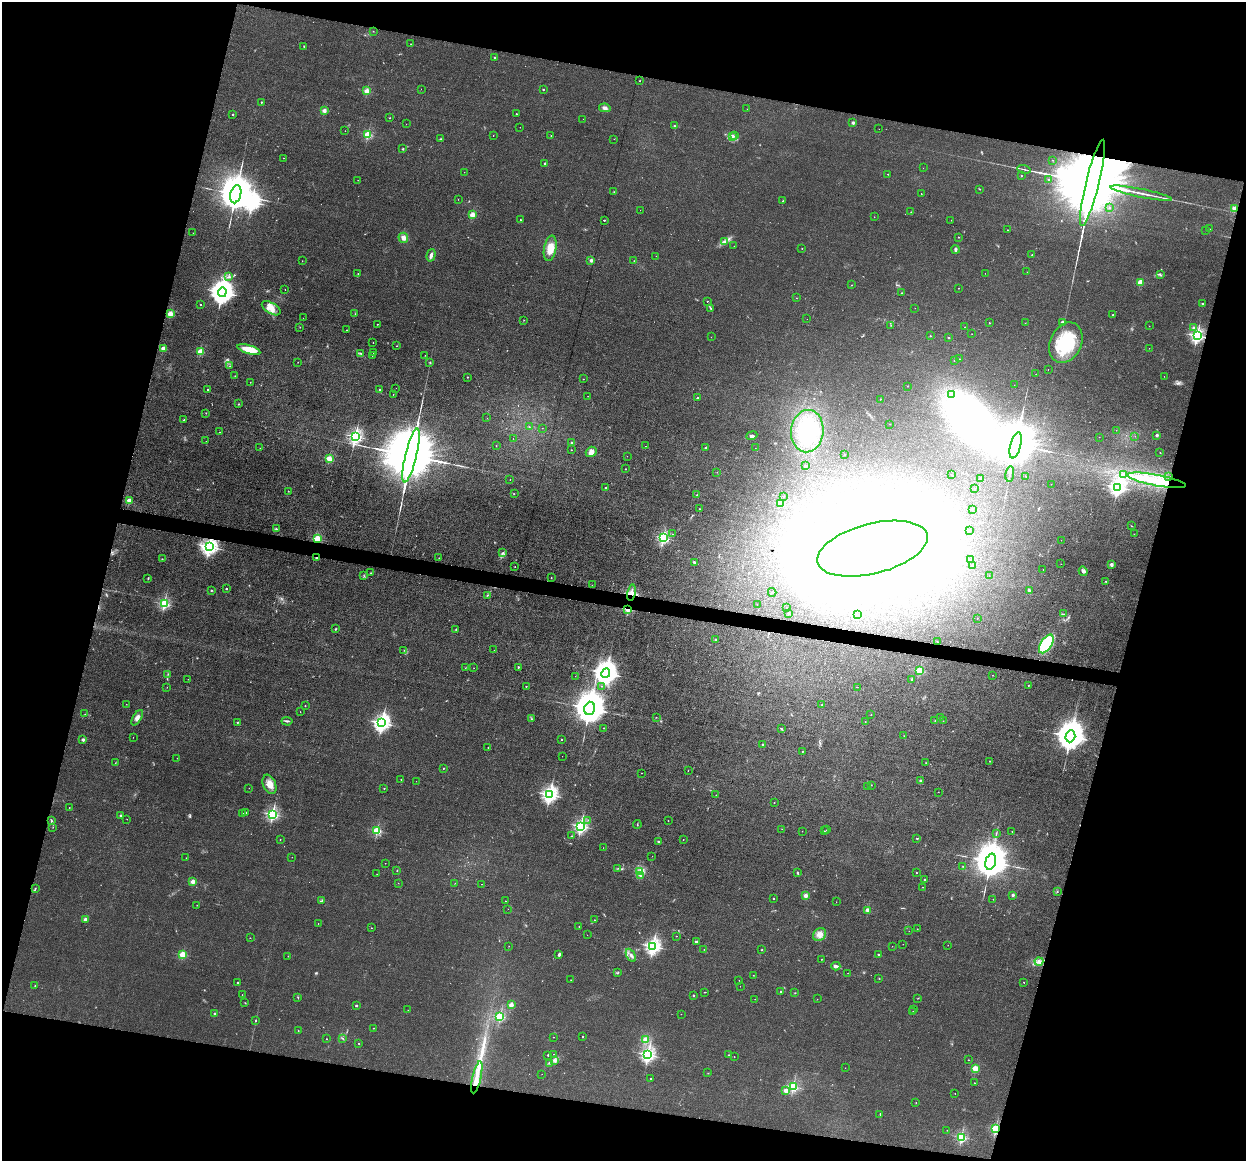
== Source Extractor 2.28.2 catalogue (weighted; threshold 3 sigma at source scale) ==
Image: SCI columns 1-4975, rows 243-4878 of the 4975 x 5000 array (HDU 1 of 3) = the unmasked area's bounding box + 8 px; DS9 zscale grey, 4 x 4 block average (1 PNG px = mean of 4 x 4 image px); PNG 1248 x 1163 px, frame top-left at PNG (2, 2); each listed source drawn as its Kron ellipse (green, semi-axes under 4 px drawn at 4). Shown black and unused: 29% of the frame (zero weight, under 3 of 4 exposures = <1% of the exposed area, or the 3 px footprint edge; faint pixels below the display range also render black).
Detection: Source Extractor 2.28.2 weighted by HDU 2 'WHT'. Background 0.046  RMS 0.0054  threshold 0.0245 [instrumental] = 3 sigma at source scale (4.5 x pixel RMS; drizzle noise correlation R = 1.50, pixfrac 1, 0.05/0.05 arcsec/px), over >= 5 px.
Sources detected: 520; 15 too faint to see at this stretch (4 x 4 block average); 21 inside a brighter object's white glare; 4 cosmic-ray / hot-pixel residue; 5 long thin detections or spike segments (spike, bleed or trail) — neither listed nor drawn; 2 coinciding with a brighter row at this scale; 18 inside a brighter listed object's ellipse — not listed separately; the other 455 listed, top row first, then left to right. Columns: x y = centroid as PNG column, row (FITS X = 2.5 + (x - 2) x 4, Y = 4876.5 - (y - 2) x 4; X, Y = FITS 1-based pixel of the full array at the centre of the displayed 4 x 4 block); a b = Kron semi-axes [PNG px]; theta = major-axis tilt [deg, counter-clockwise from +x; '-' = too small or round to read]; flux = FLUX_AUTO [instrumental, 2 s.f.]
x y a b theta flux
373 31 2 2 - 1.5
411 44 2 2 - 0.82
304 46 2 2 - 1.9
495 57 2 2 - 8.8
640 81 2 2 - 2.1
421 89 2 2 - 1.2
543 90 2 2 - 7.5
367 91 2 2 - 120
261 102 2 2 - 6.1
605 108 6 3 -8 11
747 109 2 2 - 0.52
324 111 2 2 - 69
233 114 2 2 - 7.8
516 114 2 2 - 4.4
390 118 2 2 - 1.2
583 119 2 2 - 0.56
853 123 2 2 - 34
406 124 2 2 - 0.57
674 126 2 2 - 6.2
520 127 2 2 - 0.57
879 129 2 2 - 0.49
345 131 2 2 - 0.77
368 134 2 2 - 260
493 135 2 2 - 1.4
551 136 2 2 - 1.7
735 136 3 2 - 3
732 137 3 2 - 5.3
441 139 3 2 - 1.7
614 139 2 2 - 0.67
403 149 2 2 - 8.2
283 158 2 2 - 0.83
1053 160 2 2 - 2.5
545 163 2 2 - 4.9
923 168 2 2 - 0.44
1024 169 7 2 -13 3.8
464 172 2 2 - 0.78
888 174 2 2 - 2.7
1021 176 2 2 - 3.7
1048 179 2 2 - 1.5
358 180 2 2 - 0.83
1092 183 44 6 76 150000
980 189 2 2 - 0.9
614 192 2 2 - 1.2
1141 193 31 2 -11 27
236 194 9 5 76 18000
921 194 2 2 - 2.2
458 199 2 2 - 0.73
783 201 2 2 - 1.5
1109 208 2 2 - 3.6
1234 208 2 2 - 88
640 210 2 2 - 0.48
911 212 3 2 - 1.1
472 215 2 2 - 120
874 217 2 2 - 0.91
520 220 2 2 - 2.3
604 220 2 2 - 3
951 220 2 2 - 0.68
1209 229 2 2 - 1.8
1007 230 2 2 - 1.5
1206 230 2 2 - 0.64
193 233 2 2 - 0.57
958 237 2 2 - 2.3
403 238 5 5 - 15
724 242 2 2 - 3.3
734 246 2 2 - 0.56
550 248 13 6 80 45
802 248 2 2 - 1.1
956 249 4 3 - 6
431 255 6 2 74 12
1032 255 2 2 - 2.1
656 256 2 2 - 0.53
591 260 2 2 - 41
302 261 2 2 - 1.2
634 261 2 2 - 1.1
1027 272 2 2 - 0.58
358 273 2 2 - 1.1
985 273 2 2 - 0.71
1160 275 3 2 - 3.3
229 277 3 2 - 4.5
1140 282 2 2 - 120
852 285 2 2 - 0.84
958 288 2 2 - 1.1
285 290 2 2 - 1.4
222 292 5 4 - 4300
902 293 2 2 - 1.3
796 298 2 2 - 0.77
707 301 2 2 - 2.8
1203 303 2 2 - 5.8
200 304 2 2 - 4
271 308 10 5 -31 30
710 308 4 2 - 3.4
915 308 2 2 - 0.52
170 314 2 2 - 140
355 314 2 2 - 1.3
1113 315 2 2 - 8.4
303 318 2 2 - 0.76
807 319 2 2 - 0.53
524 320 2 2 - 1
1062 322 2 2 - 21
989 323 2 2 - 1.8
1025 323 2 2 - 0.78
377 324 2 2 - 2.3
891 325 2 2 - 1.2
1149 326 2 2 - 1
300 327 2 2 - 1.7
965 327 2 2 - 1.4
1194 328 2 2 - 15
346 330 2 2 - 1.1
972 334 2 2 - 0.8
930 336 2 2 - 1.8
1197 336 2 2 - 840
711 337 2 2 - 0.58
948 337 2 2 - 2.7
373 343 2 2 - 1.1
1066 343 21 15 64 160
397 346 2 2 - 1.2
163 348 2 2 - 66
1149 348 2 2 - 0.56
249 350 12 4 -17 65
200 352 2 2 - 170
361 353 3 2 - 2.7
374 353 2 2 - 2.2
372 355 2 2 - 1.9
425 355 2 2 - 0.64
960 359 2 2 - 1.3
954 360 2 2 - 2.4
298 362 2 2 - 0.86
430 362 3 2 - 1.9
230 366 2 2 - 1.2
1048 370 2 2 - 0.7
1036 374 2 2 - 0.62
235 376 2 2 - 2.4
1164 376 2 2 - 0.56
467 377 2 2 - 2.9
583 379 2 2 - 1.3
250 382 2 2 - 0.91
1014 385 2 2 - 0.39
907 386 2 2 - 0.59
396 388 2 2 - 0.7
208 390 2 2 - 3
380 390 2 2 - 15
393 394 2 2 - 1.8
951 395 2 2 - 2.1
588 396 2 2 - 0.85
698 398 2 2 - 13
880 399 2 2 - 2
238 404 2 2 - 3.2
206 413 2 2 - 1.2
487 418 2 2 - 0.56
184 420 3 2 - 2.3
890 424 2 2 - 0.78
529 427 2 2 - 1.1
542 428 2 2 - 1
1116 430 2 2 - 0.67
807 431 21 16 85 180
220 432 2 2 - 0.76
1157 435 2 2 - 25
355 436 2 2 - 880
752 436 6 3 21 8.3
1135 436 2 2 - 0.99
1099 437 2 2 - 0.72
513 438 2 2 - 0.53
206 441 2 2 - 1.2
572 443 2 2 - 27
1016 445 13 5 75 32000
496 446 2 2 - 1.5
646 446 2 2 - 0.67
706 447 3 2 - 3.3
260 448 2 2 - 1.3
755 448 2 2 - 0.57
571 450 2 2 - 1
591 452 5 5 - 20
1160 453 2 2 - 0.98
845 454 2 2 - 2.1
411 455 28 5 77 76000
627 456 2 2 - 0.71
329 458 2 2 - 140
805 466 2 2 - 5.8
625 469 2 2 - 2.2
717 472 2 2 - 1.1
1010 474 8 2 83 6.8
952 475 2 2 - 1.2
1123 475 3 3 - 4.8
1026 476 2 2 - 1
1169 477 2 2 - 2.5
981 479 2 2 - 33
510 480 2 2 - 0.92
1157 480 30 5 -11 160
1051 484 2 2 - 0.93
605 487 2 2 - 3.8
1118 487 3 2 - 1200
975 489 2 2 - 3.9
288 491 2 2 - 1.4
514 494 2 2 - 1.1
697 495 2 2 - 2.9
783 497 2 2 - 1.6
129 500 2 2 - 60
780 503 2 2 - 110
699 509 2 2 - 4
972 510 2 2 - 1.9
1132 526 2 2 - 1.2
276 529 3 3 - 3.7
970 530 2 2 - 0.64
673 534 2 2 - 1
1134 534 2 2 - 0.83
663 538 2 2 - 560
317 539 2 2 - 260
1061 540 2 2 - 0.37
209 547 3 2 - 1500
872 549 57 25 14 9300
503 553 3 2 - 4.7
316 558 2 2 - 13
439 558 2 2 - 1.5
162 559 2 2 - 1.5
970 560 2 2 - 0.64
694 562 2 2 - 17
1061 564 2 2 - 0.66
1111 564 2 2 - 36
972 565 2 2 - 3.6
515 567 2 2 - 1.6
1043 569 2 2 - 1.2
1083 571 5 4 - 7.1
371 573 2 2 - 1.2
364 576 2 2 - 1.3
989 576 2 2 - 0.65
551 577 2 2 - 1.2
148 578 3 2 - 2.2
1106 581 2 2 - 1.4
592 585 2 2 - 1.2
226 589 2 2 - 9.6
211 590 2 2 - 7
1029 591 3 2 - 5.5
631 592 8 2 80 12
772 592 4 2 - 3
488 595 2 2 - 1
164 604 2 2 - 450
757 604 2 2 - 0.6
787 607 2 2 - 0.81
628 610 3 3 - 6.4
789 614 2 2 - 11
858 614 2 2 - 0.98
1064 614 3 2 - 2.6
977 618 2 2 - 0.81
335 629 2 2 - 7.6
455 629 2 2 - 1.1
716 640 2 2 - 10
937 641 2 2 - 1.4
1046 644 10 5 57 170
404 650 2 2 - 1.2
494 650 2 2 - 0.49
518 667 2 2 - 7.7
465 668 2 2 - 0.87
474 668 2 2 - 0.79
920 671 2 2 - 200
606 673 5 4 - 3600
168 674 2 2 - 1.3
993 675 2 2 - 0.95
575 676 2 2 - 0.45
188 679 2 2 - 0.88
911 679 3 2 - 2.3
1028 685 2 2 - 1.7
526 686 2 2 - 3.8
602 686 2 2 - 1.1
167 687 2 2 - 0.8
857 687 2 2 - 0.79
126 704 2 2 - 0.74
822 705 2 2 - 1.6
305 706 2 2 - 4
590 708 7 5 73 12000
300 712 2 2 - 1.3
85 714 2 2 - 1.3
871 715 2 2 - 0.75
656 717 2 2 - 1.3
137 718 8 4 59 16
940 718 2 2 - 1.1
531 719 2 2 - 1.7
935 720 3 2 - 1.3
287 721 5 2 - 4.7
943 721 2 2 - 1.1
237 722 2 2 - 7.5
865 722 2 2 - 1.5
382 723 3 3 - 1500
604 728 2 2 - 2
782 729 4 2 - 3.4
904 736 2 2 - 0.7
1070 736 6 5 - 8400
133 737 2 2 - 0.74
83 740 2 2 - 35
562 740 2 2 - 3
762 744 2 2 - 3.4
488 747 2 2 - 1.2
802 751 2 2 - 2.3
562 756 2 2 - 0.43
177 758 2 2 - 0.82
990 761 2 2 - 1.7
115 763 2 2 - 1.3
926 763 2 2 - 0.86
443 768 2 2 - 3
688 770 2 2 - 1.1
642 773 2 2 - 0.83
401 779 2 2 - 1.9
416 781 2 2 - 0.73
920 781 2 2 - 9.7
269 784 10 6 -68 28
871 785 2 2 - 1.3
867 786 2 2 - 0.61
249 788 2 2 - 0.57
384 788 2 2 - 1.2
938 792 2 2 - 0.68
550 795 3 2 - 1300
716 795 2 2 - 0.86
774 803 2 2 - 3.5
69 807 2 2 - 2.4
246 812 2 2 - 2
243 813 2 2 - 1.3
272 814 2 2 - 610
121 815 3 2 - 2.2
127 819 2 2 - 0.63
588 820 2 2 - 0.76
51 821 4 2 - 4
668 821 2 2 - 1.6
637 824 4 2 - 2.1
581 826 2 2 - 870
53 827 2 2 - 0.77
782 829 2 2 - 0.56
377 830 2 2 - 320
826 830 2 2 - 1.2
802 831 2 2 - 0.72
824 831 2 2 - 0.83
1012 832 2 2 - 1
996 833 2 2 - 1.2
571 836 2 2 - 1.8
683 839 2 2 - 0.88
917 839 2 2 - 7.3
280 840 2 2 - 0.94
658 841 2 2 - 15
603 848 2 2 - 0.54
652 856 2 2 - 0.54
292 857 2 2 - 0.69
186 858 2 2 - 0.67
991 862 8 5 74 17000
385 863 2 2 - 0.69
963 866 2 2 - 0.81
618 868 2 2 - 1.7
397 871 2 2 - 1.5
640 871 3 3 - 7.5
798 873 3 2 - 3
916 873 2 2 - 2.3
377 874 2 2 - 0.53
641 876 2 2 - 2.5
925 880 2 2 - 17
193 882 2 2 - 84
398 883 2 2 - 0.55
454 883 2 2 - 0.67
482 884 2 2 - 0.64
923 887 2 2 - 1.6
35 888 2 2 - 2.3
1057 892 2 2 - 1.2
1013 895 2 2 - 27
805 896 2 2 - 74
773 898 2 2 - 3.2
993 899 2 2 - 0.89
322 901 2 2 - 1.4
505 901 2 2 - 2.6
836 902 2 2 - 0.78
197 905 2 2 - 0.99
508 909 2 2 - 0.51
868 910 2 2 - 57
85 919 2 2 - 35
594 920 2 2 - 1
318 924 2 2 - 0.89
579 926 2 2 - 1.3
371 928 2 2 - 3
917 929 2 2 - 0.73
909 931 2 2 - 0.62
587 935 2 2 - 0.54
819 935 7 6 - 19
676 936 2 2 - 2.6
250 938 2 2 - 1
696 942 2 2 - 7
903 944 2 2 - 0.71
948 945 2 2 - 0.98
509 946 2 2 - 0.58
653 946 3 2 - 1100
892 946 2 2 - 0.5
704 949 2 2 - 0.7
762 950 2 2 - 1.8
183 954 2 2 - 180
559 954 3 2 - 6.8
878 954 2 2 - 7.5
631 955 7 3 -60 9.1
288 956 2 2 - 1.2
822 959 2 2 - 1.2
1039 962 4 3 - 8.9
836 966 4 3 - 11
617 973 2 2 - 1.4
848 973 2 2 - 0.65
753 975 2 2 - 1
879 978 2 2 - 1.3
571 980 2 2 - 1.2
739 980 2 2 - 1.2
238 982 2 2 - 2.5
1024 982 2 2 - 1.9
35 986 2 2 - 0.95
740 986 2 2 - 1
704 992 2 2 - 1.3
781 992 2 2 - 1.9
795 993 2 2 - 1.4
242 995 2 2 - 0.61
693 996 2 2 - 11
298 998 3 2 - 2.3
917 998 2 2 - 0.85
755 999 2 2 - 0.7
817 999 2 2 - 0.6
245 1003 2 2 - 1.5
511 1005 2 2 - 79
356 1006 2 2 - 11
408 1010 2 2 - 0.45
914 1010 2 2 - 0.5
913 1011 2 2 - 0.94
215 1014 2 2 - 25
681 1014 2 2 - 0.65
500 1016 2 2 - 340
255 1021 2 2 - 3.4
373 1028 2 2 - 1.4
298 1031 3 2 - 1.3
554 1037 2 2 - 1.3
583 1037 2 2 - 3.6
343 1038 2 2 - 1.3
327 1039 2 2 - 1.8
645 1040 2 2 - 26
359 1043 2 2 - 3
553 1054 2 2 - 0.7
548 1055 2 2 - 8.5
648 1055 2 2 - 920
729 1055 2 2 - 1.3
734 1057 2 2 - 1.5
554 1060 3 2 - 5.3
968 1060 2 2 - 0.81
549 1063 2 2 - 2.2
845 1068 2 2 - 0.51
975 1068 2 2 - 160
708 1073 2 2 - 0.85
542 1074 2 2 - 0.41
477 1077 16 2 77 61
651 1079 2 2 - 3.1
974 1083 2 2 - 1.2
793 1087 2 2 - 380
786 1091 2 2 - 65
955 1094 2 2 - 0.8
916 1103 2 2 - 1.4
880 1114 3 2 - 1.5
996 1129 2 2 - 430
947 1130 2 2 - 0.81
961 1137 2 2 - 400
Overlapping masked pixels (flux is a lower limit): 10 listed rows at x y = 1092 183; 1169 477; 1157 480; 317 539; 209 547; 872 549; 316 558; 631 592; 628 610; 996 1129
Diffuse or blended objects may show on this block-average render without a row.